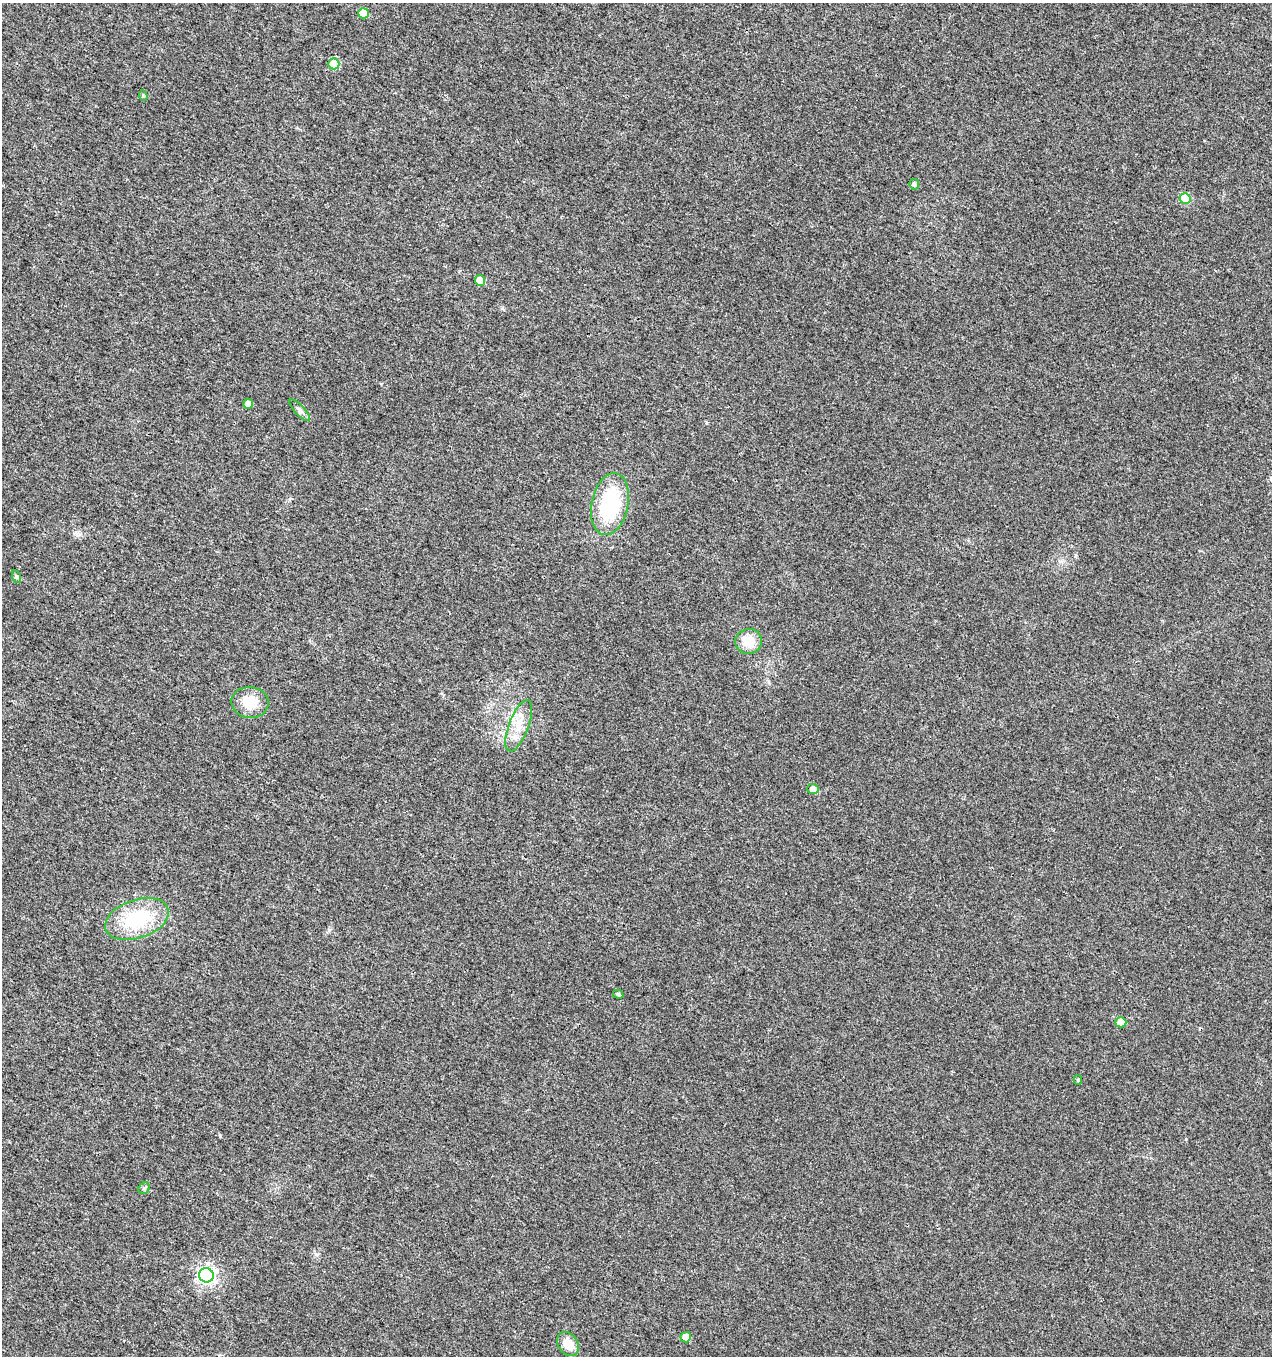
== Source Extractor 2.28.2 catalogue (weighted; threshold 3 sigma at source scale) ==
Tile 11 of 4 x 4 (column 3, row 3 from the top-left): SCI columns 2821-4090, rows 1355-2708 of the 5574 x 5425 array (HDU 1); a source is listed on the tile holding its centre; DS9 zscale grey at full resolution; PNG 1274 x 1358 px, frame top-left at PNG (2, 3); each listed source drawn as its Kron ellipse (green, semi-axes under 4 px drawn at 4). Shown black and unused: <1% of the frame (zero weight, under 3 of 4 exposures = <1% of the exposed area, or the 3 px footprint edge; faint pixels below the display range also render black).
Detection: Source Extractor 2.28.2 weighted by HDU 2 'WHT'; one run over the whole footprint, this tile lists its part. Background 0.00757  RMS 0.0031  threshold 0.0141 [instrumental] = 3 sigma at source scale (4.5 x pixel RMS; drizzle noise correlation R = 1.50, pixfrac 1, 0.0396/0.0396 arcsec/px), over >= 5 px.
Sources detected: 22; all 22 listed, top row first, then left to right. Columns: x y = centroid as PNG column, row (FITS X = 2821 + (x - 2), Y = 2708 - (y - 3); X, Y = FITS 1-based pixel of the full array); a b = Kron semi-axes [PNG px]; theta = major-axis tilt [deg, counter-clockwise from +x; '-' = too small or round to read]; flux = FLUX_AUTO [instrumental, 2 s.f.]
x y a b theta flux
363 13 5 5 - 5.3
334 64 5 5 - 11
143 96 5 4 - 0.41
914 184 5 4 - 0.69
1185 198 5 5 - 9.8
480 280 5 5 - 6.2
248 404 5 5 - 1.7
299 410 14 5 -47 1.1
610 504 31 18 78 27
17 577 6 4 -70 0.5
748 641 13 12 - 5.9
250 702 18 15 -4 7.2
519 726 27 9 69 5.6
813 789 5 5 - 1.9
137 919 33 19 19 19
618 994 5 4 - 0.69
1121 1022 5 5 - 4.6
1078 1080 5 4 - 0.38
144 1188 6 5 - 0.62
206 1275 7 7 - 120
686 1337 5 5 - 3.7
568 1344 13 10 -54 4.7
Unlisted compact peaks at least as high as the median listed source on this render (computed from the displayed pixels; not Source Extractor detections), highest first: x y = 220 1136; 1186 1139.